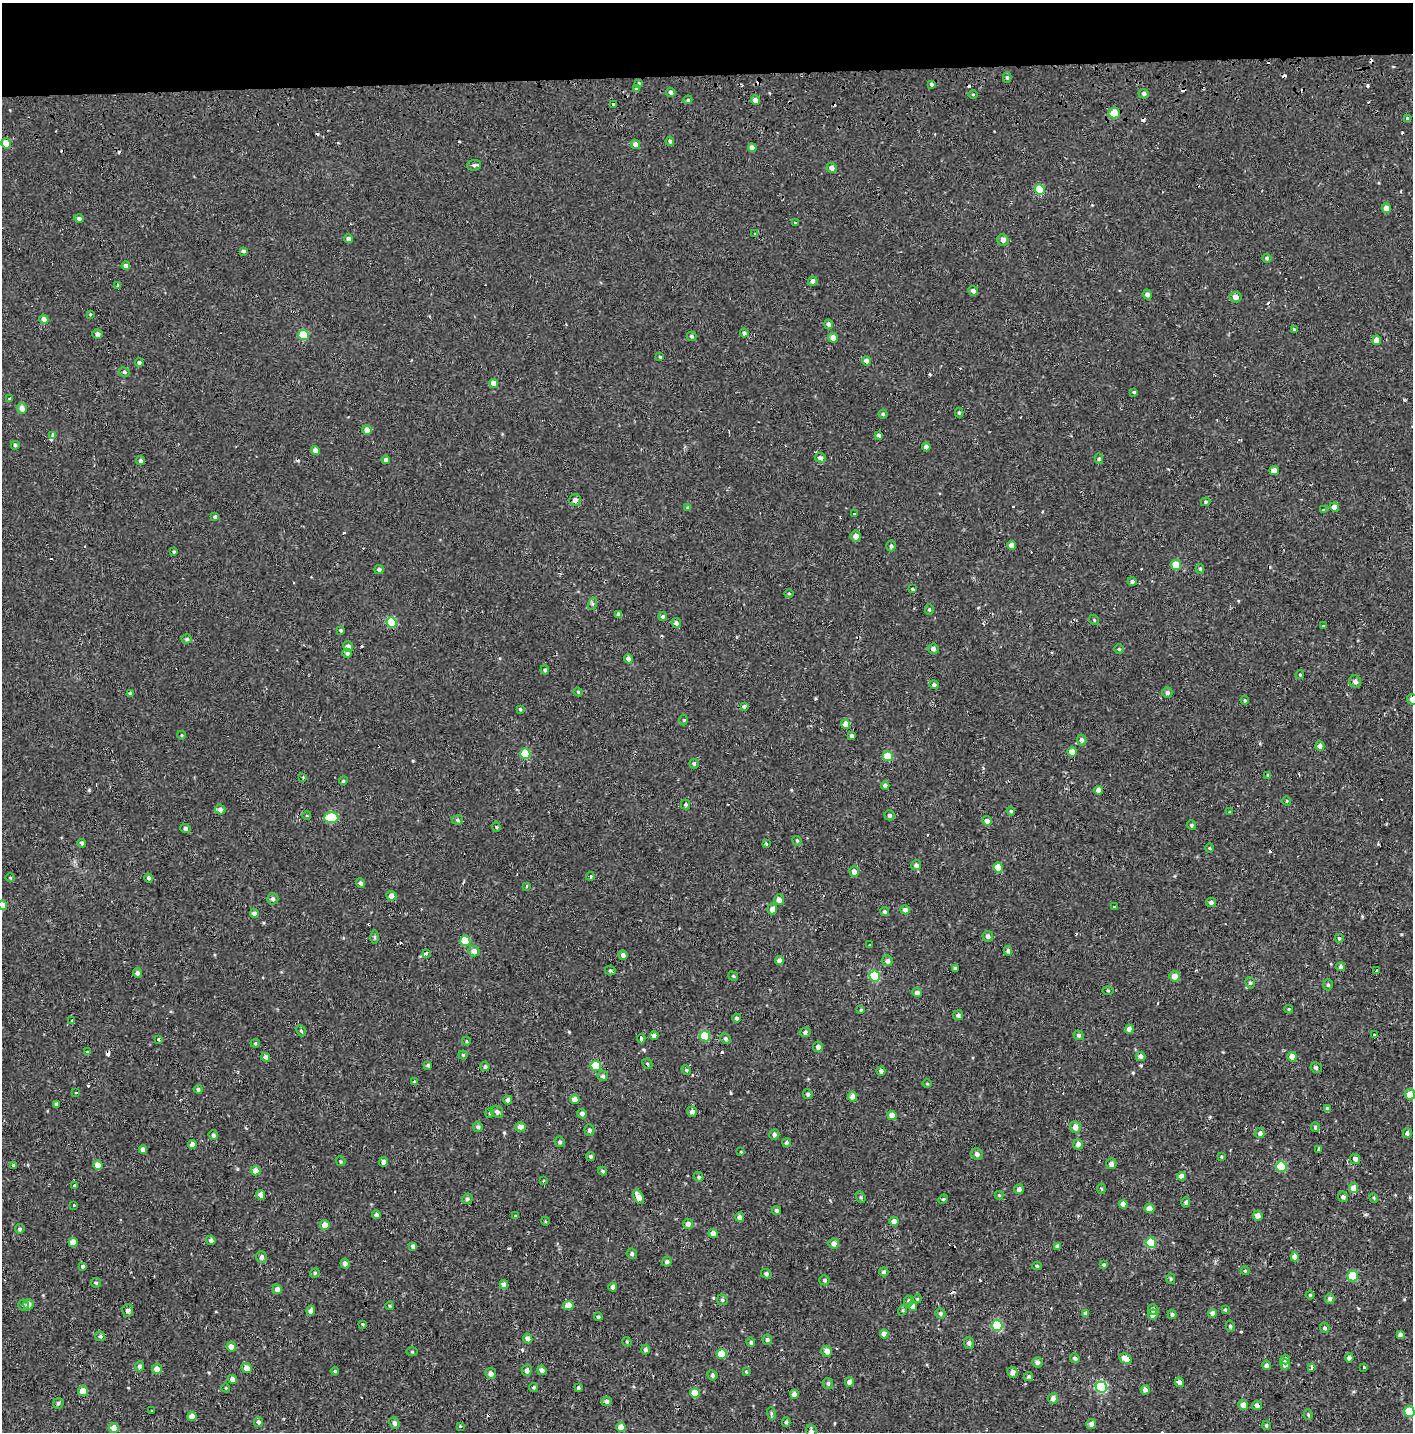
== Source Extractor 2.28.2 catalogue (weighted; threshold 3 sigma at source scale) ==
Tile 2 of 3 x 3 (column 2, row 1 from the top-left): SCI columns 1425-2835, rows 3024-4453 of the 4245 x 4554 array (HDU 1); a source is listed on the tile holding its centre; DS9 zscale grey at full resolution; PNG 1415 x 1434 px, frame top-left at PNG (2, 3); each listed source drawn as its Kron ellipse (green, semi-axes under 4 px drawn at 4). Shown black and unused: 5% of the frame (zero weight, under 2 of 3 exposures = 3% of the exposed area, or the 3 px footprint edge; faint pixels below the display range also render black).
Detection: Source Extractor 2.28.2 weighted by HDU 2 'WHT'; one run over the whole footprint, this tile lists its part. Background -2.28e-05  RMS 0.0025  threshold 0.0113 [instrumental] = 3 sigma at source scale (4.5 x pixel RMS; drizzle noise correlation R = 1.50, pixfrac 1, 0.0396/0.0396 arcsec/px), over >= 5 px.
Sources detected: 450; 51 cosmic-ray / hot-pixel residue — neither listed nor drawn; the other 399 listed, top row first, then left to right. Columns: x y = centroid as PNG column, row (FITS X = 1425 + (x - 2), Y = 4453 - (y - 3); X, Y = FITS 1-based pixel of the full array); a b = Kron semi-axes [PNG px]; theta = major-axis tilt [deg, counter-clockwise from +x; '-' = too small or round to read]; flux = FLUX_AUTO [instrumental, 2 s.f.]
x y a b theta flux
1007 77 5 4 - 0.49
639 83 4 3 - 1.2
931 84 4 3 - 1.4
636 89 3 3 - 0.77
671 92 5 4 - 0.64
973 94 4 3 - 0.23
1144 94 5 4 - 0.78
688 100 4 4 - 0.31
755 100 4 4 - 1.4
613 104 3 2 - 0.44
1114 113 5 5 - 6.4
1408 119 4 3 - 0.73
670 141 4 3 - 0.55
6 143 5 4 - 2.7
635 144 5 4 - 1.3
752 148 4 4 - 1.6
474 165 7 5 3 0.62
832 168 5 4 - 1.2
1040 190 5 5 - 9.4
1386 208 5 4 - 1.8
79 219 4 4 - 0.48
795 223 3 2 - 0.27
755 234 4 2 - 0.16
348 239 4 4 - 0.95
1003 240 6 5 - 1
243 251 4 3 - 0.59
1267 258 4 4 - 0.4
126 266 4 4 - 0.88
813 281 5 4 - 1.1
118 286 4 3 - 4.6
973 291 5 4 - 1.1
1147 294 5 4 - 0.87
1235 297 6 5 - 1.3
90 314 4 3 - 0.25
44 319 5 4 - 1.5
828 324 5 4 - 0.84
1294 330 3 3 - 0.27
744 333 4 4 - 0.63
97 334 5 4 - 0.91
304 335 5 5 - 11
692 336 5 5 - 0.46
833 338 5 5 - 1.4
1377 340 5 4 - 2.6
660 357 4 3 - 0.3
866 361 5 4 - 1.2
139 362 4 4 - 0.52
124 372 5 4 - 0.48
494 384 4 4 - 2.3
1134 392 4 4 - 0.3
10 398 3 3 - 1.2
22 408 5 5 - 1.6
959 413 5 4 - 0.41
883 414 4 4 - 0.36
367 430 5 4 - 1.7
879 435 4 3 - 0.67
52 436 3 3 - 87
15 445 4 4 - 0.46
926 447 4 4 - 1.2
315 450 5 4 - 1.4
820 458 5 5 - 1.1
1099 459 5 4 - 0.42
386 460 4 4 - 0.67
140 461 4 4 - 0.63
1274 470 5 4 - 1.7
575 500 6 6 - 0.92
1206 502 4 4 - 0.31
1334 507 5 4 - 2
688 508 4 4 - 0.51
1323 510 3 3 - 0.22
854 513 3 3 - 0.43
215 517 4 4 - 0.55
856 536 5 5 - 1.4
1012 545 4 4 - 1.5
891 546 5 4 - 0.46
174 552 4 3 - 0.3
1176 565 5 5 - 4.5
379 569 4 4 - 0.53
1200 569 4 4 - 0.37
1132 582 4 4 - 0.63
912 589 4 3 - 1.7
789 593 4 3 - 0.22
592 604 6 4 72 0.39
929 610 5 4 - 0.33
619 614 4 3 - 0.87
663 617 4 4 - 0.47
1094 620 5 4 - 0.31
391 623 5 5 - 11
676 623 5 4 - 0.73
1323 626 3 3 - 1
341 630 3 3 - 0.33
187 639 5 4 - 0.46
348 647 5 5 - 1.2
933 649 5 5 - 0.93
1119 649 5 5 - 0.34
347 653 5 4 - 0.69
628 659 4 4 - 0.99
545 670 4 4 - 0.42
1300 675 4 4 - 0.28
1355 681 6 5 - 0.74
934 685 4 4 - 0.7
578 692 4 3 - 0.28
130 693 4 3 - 0.59
1167 693 5 5 - 0.65
1412 699 5 5 - 0.94
1245 700 4 3 - 0.25
744 706 4 3 - 0.99
520 709 4 3 - 0.25
684 720 5 3 - 0.23
846 724 4 4 - 2.4
181 735 4 3 - 0.2
851 736 4 3 - 0.51
1082 740 5 4 - 0.77
1320 746 5 4 - 1.2
1072 752 5 4 - 2.8
525 754 5 5 - 8.1
888 756 5 5 - 7.5
694 764 5 4 - 0.53
1268 775 3 3 - 0.32
303 777 3 3 - 0.18
343 781 4 3 - 0.26
885 786 4 4 - 0.8
1099 790 4 4 - 1.4
1287 801 4 3 - 0.19
686 804 5 4 - 0.35
220 810 5 4 - 0.91
1011 811 4 4 - 0.35
1230 812 4 4 - 0.27
889 815 5 5 - 0.6
307 816 4 3 - 0.18
331 818 7 5 0 13
457 820 6 4 -7 0.59
987 821 5 4 - 1
1191 825 5 4 - 0.38
496 827 4 4 - 0.31
185 828 5 4 - 0.76
797 841 5 4 - 0.28
82 843 4 4 - 0.49
766 844 3 3 - 0.89
1209 848 5 3 - 0.21
916 865 5 5 - 0.68
998 867 5 5 - 3.8
854 872 5 5 - 1.5
590 876 4 4 - 0.46
10 878 4 4 - 0.26
149 878 4 4 - 0.65
360 883 5 4 - 0.76
527 886 3 3 - 0.48
391 896 5 4 - 1.6
273 899 5 5 - 0.65
779 900 5 5 - 1.4
1211 902 5 4 - 0.8
3 905 5 4 - 1.6
1114 907 3 3 - 0.35
772 909 5 5 - 1.5
905 910 4 4 - 1.1
885 912 4 4 - 0.45
254 913 5 4 - 1.1
988 936 5 5 - 0.8
374 937 6 4 -89 0.38
1339 938 4 4 - 0.38
465 941 5 5 - 9.8
870 945 3 2 - 0.43
474 951 5 5 - 1.3
1008 951 5 3 - 0.45
426 953 3 3 - 4.4
623 955 4 4 - 0.8
779 960 4 4 - 1.3
887 961 5 5 - 0.87
1341 967 4 4 - 0.82
955 969 3 3 - 0.45
610 971 5 4 - 0.38
1376 971 3 3 - 2.5
137 973 5 4 - 0.8
733 976 5 4 - 0.37
875 976 5 5 - 17
1174 976 5 5 - 1.9
1250 983 6 4 -75 0.48
1328 985 5 4 - 0.37
1108 991 6 4 0 0.3
917 993 4 4 - 0.98
1289 1009 4 4 - 0.3
861 1010 4 3 - 0.28
958 1015 5 5 - 0.72
737 1018 4 4 - 0.66
72 1020 3 3 - 0.55
1129 1029 4 4 - 1.6
301 1031 6 4 -67 0.36
805 1032 5 4 - 0.56
654 1035 4 4 - 1.4
1079 1035 5 4 - 0.57
1374 1035 4 3 - 3.1
705 1036 5 5 - 10
725 1038 6 5 - 0.56
159 1039 3 3 - 1
641 1039 4 3 - 4.6
466 1041 4 3 - 0.21
255 1043 4 4 - 0.27
818 1047 5 5 - 0.84
87 1052 4 3 - 0.33
463 1055 4 4 - 0.31
1141 1056 4 4 - 1.2
266 1057 4 4 - 1.1
1292 1057 4 4 - 2.6
647 1064 5 3 - 0.3
428 1065 4 4 - 0.44
596 1066 5 5 - 11
485 1067 4 4 - 0.53
1316 1068 5 5 - 0.62
686 1070 5 4 - 0.33
881 1071 4 4 - 0.76
603 1076 5 5 - 0.54
414 1082 4 3 - 0.33
927 1084 4 3 - 0.2
198 1089 4 4 - 0.48
76 1093 3 3 - 0.52
808 1094 5 4 - 0.48
1410 1094 5 5 - 3
852 1097 5 4 - 1.6
575 1099 5 4 - 1.9
508 1100 4 4 - 1.1
56 1104 4 3 - 0.5
1327 1109 4 4 - 1.1
497 1112 6 5 - 0.79
692 1112 5 5 - 0.89
490 1113 5 4 - 0.3
582 1114 5 4 - 0.94
892 1115 5 4 - 2.3
478 1127 5 4 - 0.57
521 1127 5 4 - 1.9
1075 1127 6 5 - 1.9
1315 1127 5 4 - 0.4
589 1130 5 5 - 0.51
1260 1133 5 4 - 0.93
1407 1133 5 4 - 0.61
774 1134 5 5 - 0.64
213 1135 5 4 - 0.53
560 1142 5 4 - 0.49
787 1142 4 4 - 0.41
1078 1144 5 5 - 1.2
192 1145 4 4 - 1.5
1319 1149 3 3 - 9.7
143 1150 4 4 - 1.2
741 1152 3 3 - 0.18
977 1154 6 5 - 0.94
591 1156 4 4 - 0.46
1221 1157 4 3 - 0.26
1355 1159 5 5 - 0.91
341 1161 5 4 - 0.3
384 1162 4 4 - 1.3
1111 1164 5 5 - 0.87
13 1165 4 3 - 0.59
98 1165 5 4 - 3.1
1281 1166 5 5 - 12
256 1171 5 4 - 2
603 1171 4 4 - 0.42
1182 1176 4 4 - 2.1
699 1177 5 4 - 0.41
543 1181 3 2 - 0.39
74 1185 3 3 - 1.5
1353 1188 5 4 - 2.6
1019 1189 5 4 - 0.82
1101 1189 5 3 - 0.24
260 1195 5 4 - 1.3
999 1195 4 4 - 0.23
638 1197 8 4 -61 2.1
861 1197 6 4 -68 0.36
1343 1197 5 5 - 0.66
1374 1198 5 3 - 0.23
467 1199 5 5 - 0.47
943 1199 5 4 - 0.32
1186 1202 5 4 - 0.57
1123 1204 4 4 - 1.6
73 1205 3 3 - 0.85
1149 1208 5 4 - 1.7
777 1210 4 4 - 0.5
376 1215 4 3 - 0.79
515 1216 3 3 - 0.24
1258 1216 5 4 - 1.4
740 1217 5 4 - 0.85
545 1221 4 3 - 0.21
894 1221 4 4 - 1.2
688 1224 5 5 - 1.2
325 1225 5 4 - 2.7
20 1229 5 4 - 0.4
713 1233 5 4 - 1.8
211 1240 5 4 - 0.73
73 1242 5 4 - 2.3
1151 1243 5 5 - 12
834 1244 5 5 - 1.2
413 1246 4 4 - 0.77
1057 1246 4 4 - 0.82
632 1254 5 5 - 0.52
261 1257 6 5 - 0.87
1295 1257 4 4 - 2.3
667 1262 5 4 - 0.6
345 1264 5 4 - 0.96
1104 1265 4 3 - 0.31
83 1266 3 3 - 4.5
1037 1266 5 4 - 0.36
1245 1271 4 4 - 0.26
884 1272 5 4 - 0.49
315 1273 5 4 - 0.32
766 1274 5 4 - 0.55
1353 1276 5 5 - 11
1171 1279 5 4 - 0.35
824 1280 5 5 - 0.44
96 1283 5 4 - 0.33
504 1285 5 4 - 1.5
613 1287 4 4 - 1
277 1289 5 4 - 1.2
1310 1295 4 4 - 0.38
917 1299 4 3 - 0.24
1330 1299 5 5 - 0.65
722 1300 5 5 - 0.36
908 1301 5 4 - 0.48
28 1304 5 5 - 1.7
23 1305 5 5 - 0.49
390 1306 4 3 - 0.26
568 1306 5 4 - 3.5
912 1306 5 4 - 2.3
1153 1309 5 5 - 0.83
128 1310 6 5 - 0.92
903 1310 5 3 - 0.31
1225 1310 4 3 - 0.26
311 1311 5 4 - 0.94
940 1313 5 4 - 0.46
1085 1313 4 4 - 0.87
1213 1313 4 4 - 1.4
1153 1315 5 5 - 1.1
1172 1315 4 4 - 0.59
598 1317 4 4 - 0.42
362 1324 3 3 - 0.24
997 1326 5 5 - 17
1230 1326 5 4 - 0.45
1325 1328 5 4 - 0.49
884 1334 4 4 - 1.9
1400 1334 4 4 - 0.8
100 1336 5 4 - 0.57
528 1339 5 4 - 1.2
767 1340 5 4 - 0.41
627 1342 5 3 - 0.23
751 1342 4 4 - 0.45
969 1343 6 5 - 0.7
231 1347 5 4 - 1.6
646 1350 5 4 - 0.77
827 1351 5 5 - 1.6
412 1352 5 3 - 0.25
721 1354 5 5 - 6.8
1075 1358 5 4 - 0.58
1349 1358 4 4 - 0.91
1126 1359 7 4 -28 2.7
1285 1359 5 5 - 1.1
1037 1362 5 5 - 0.87
1285 1364 5 4 - 1.9
1266 1365 5 4 - 0.67
140 1366 5 4 - 0.64
1312 1367 4 3 - 4.8
1364 1367 3 3 - 0.81
247 1368 5 4 - 2.1
157 1369 5 5 - 1.9
527 1370 5 5 - 0.77
542 1370 5 4 - 0.72
335 1371 4 4 - 0.3
746 1372 4 3 - 0.21
1012 1372 6 5 - 1.2
491 1374 5 5 - 1.3
712 1375 5 4 - 0.48
1029 1376 4 4 - 0.56
233 1379 5 4 - 1.4
849 1382 4 4 - 1.3
1179 1382 5 4 - 0.97
828 1383 5 5 - 0.47
533 1387 4 4 - 0.37
1101 1387 6 5 - 23
226 1388 4 3 - 0.19
578 1388 3 3 - 0.75
1145 1390 5 4 - 1.2
83 1391 5 5 - 2.7
695 1393 5 4 - 3.8
794 1394 4 4 - 1
1053 1398 5 5 - 1.2
607 1401 5 4 - 0.78
58 1403 6 5 - 0.42
1243 1405 5 4 - 1.7
1257 1405 5 5 - 1.1
151 1411 3 3 - 0.35
1409 1412 5 5 - 11
771 1413 6 4 -72 0.35
1308 1415 5 4 - 0.33
192 1416 4 4 - 2.1
258 1422 5 4 - 0.55
786 1422 4 4 - 0.44
394 1423 6 5 - 0.8
1091 1424 5 5 - 0.97
1266 1425 4 4 - 0.37
460 1427 4 2 - 0.2
621 1427 4 4 - 2.7
114 1428 5 4 - 2.4
811 1431 7 5 -77 0.86
Overlapping masked pixels (flux is a lower limit): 3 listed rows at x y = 1114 113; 875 976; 1257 1405
Isophote crosses this tile's border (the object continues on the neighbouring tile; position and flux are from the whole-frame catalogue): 5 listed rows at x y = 1412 699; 3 905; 1410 1094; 1409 1412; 811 1431